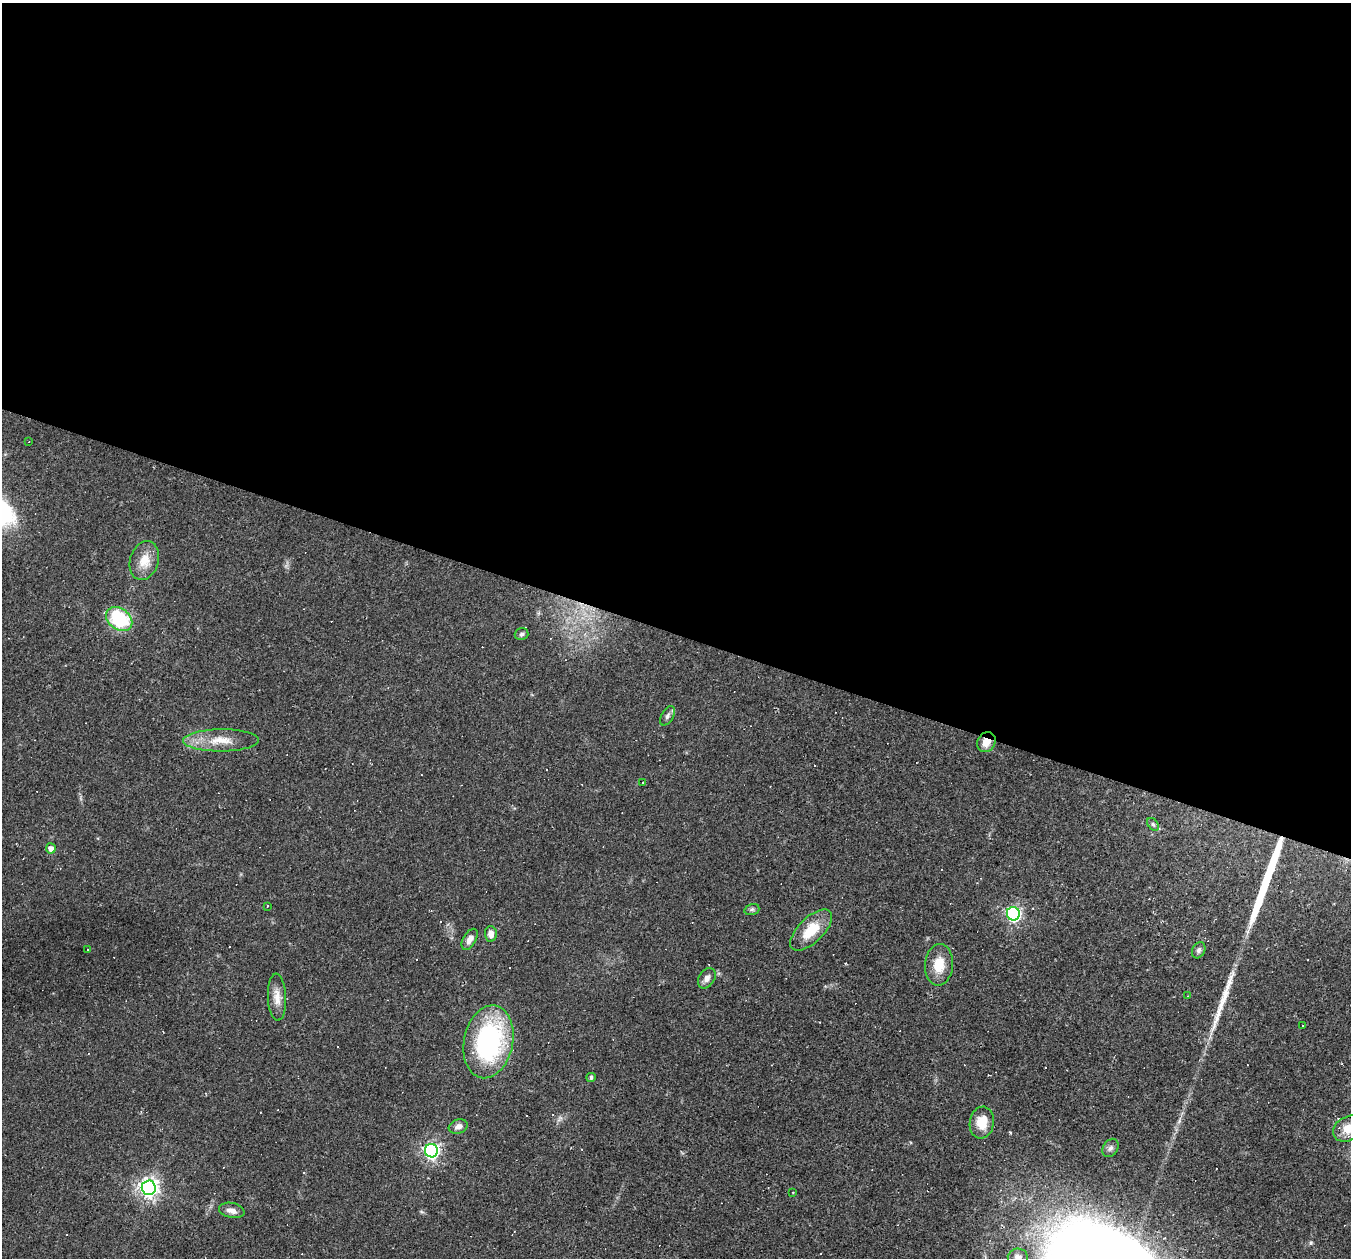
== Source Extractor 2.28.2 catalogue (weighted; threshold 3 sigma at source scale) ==
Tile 3 of 4 x 4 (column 3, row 1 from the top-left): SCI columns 2701-4049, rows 4030-5285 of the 5399 x 5416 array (HDU 1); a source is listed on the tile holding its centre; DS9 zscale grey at full resolution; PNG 1353 x 1260 px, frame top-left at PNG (2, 3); each listed source drawn as its Kron ellipse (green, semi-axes under 4 px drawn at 4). Shown black and unused: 50% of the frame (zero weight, under 2 of 3 exposures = <1% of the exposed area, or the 3 px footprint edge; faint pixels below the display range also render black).
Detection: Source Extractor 2.28.2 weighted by HDU 2 'WHT'; one run over the whole footprint, this tile lists its part. Background 0.0351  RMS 0.0048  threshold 0.0214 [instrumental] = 3 sigma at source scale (4.5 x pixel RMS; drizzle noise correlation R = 1.50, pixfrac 1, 0.05/0.05 arcsec/px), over >= 5 px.
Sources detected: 61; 22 cosmic-ray / hot-pixel residue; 2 long thin detections or spike segments (spike, bleed or trail) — neither listed nor drawn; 3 inside a brighter listed object's ellipse — not listed separately; the other 34 listed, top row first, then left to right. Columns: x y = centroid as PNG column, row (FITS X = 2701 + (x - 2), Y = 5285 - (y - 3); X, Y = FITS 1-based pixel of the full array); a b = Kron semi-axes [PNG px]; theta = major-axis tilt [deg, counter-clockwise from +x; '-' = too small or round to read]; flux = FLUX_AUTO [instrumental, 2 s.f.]
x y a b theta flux
29 442 3 2 - 0.29
144 561 20 14 73 8.3
119 619 14 10 -36 34
521 634 7 6 - 1.2
667 716 10 6 59 1.5
221 740 38 11 0 11
986 742 10 9 - 5.9
643 783 3 3 - 4.7
1153 824 7 5 -53 0.94
51 848 5 5 - 3.1
267 906 3 2 - 0.58
752 909 8 5 17 0.94
1013 914 7 6 - 120
811 930 26 12 45 13
491 934 8 6 -87 3.3
470 939 11 6 60 2.9
88 950 3 3 - 0.86
1199 950 8 6 64 1.6
939 965 21 14 85 9.2
707 978 11 7 57 2.5
1188 996 3 2 - 0.27
277 997 23 9 -87 5
1303 1025 3 2 - 0.54
488 1042 37 24 78 78
591 1077 5 4 - 1.1
982 1122 16 12 82 9.5
458 1127 10 7 20 2.4
1349 1128 16 12 29 8.1
1110 1148 10 7 57 1.8
431 1151 7 6 - 150
149 1188 7 7 - 270
793 1192 3 2 - 0.5
232 1210 13 7 -13 3
1018 1258 10 9 - 2.6
Overlapping masked pixels (flux is a lower limit): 1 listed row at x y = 986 742
Isophote crosses this tile's border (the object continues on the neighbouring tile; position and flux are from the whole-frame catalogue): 2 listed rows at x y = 1349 1128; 1018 1258